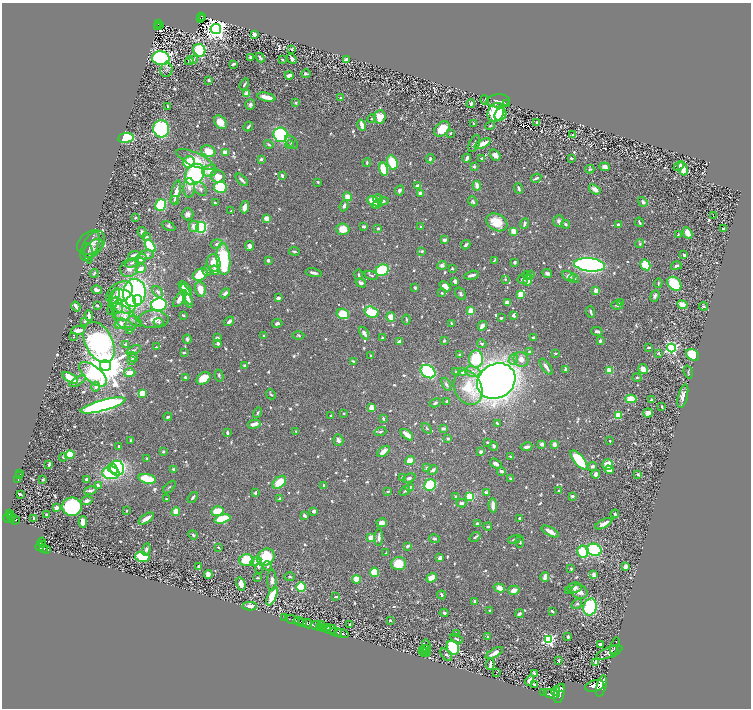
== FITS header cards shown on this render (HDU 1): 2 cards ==
NAXIS1  =                 1498
NAXIS2  =                 1412

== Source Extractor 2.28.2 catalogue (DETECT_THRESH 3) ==
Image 1498 x 1412 px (HDU 1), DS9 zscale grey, zoomed out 1/2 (1 PNG px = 2 x 2 image px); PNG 753 x 710 px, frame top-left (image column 2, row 1411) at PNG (2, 3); each listed source drawn as its Kron ellipse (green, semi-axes under 4 px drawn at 4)
Background 0.453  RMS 0.0095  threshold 0.0286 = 3 sigma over >= 5 px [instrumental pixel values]
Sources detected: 1065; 76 cannot appear on this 1/2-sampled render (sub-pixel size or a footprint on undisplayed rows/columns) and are neither listed nor drawn; of the other 989, the 500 brightest by FLUX_AUTO listed and drawn (489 fainter detections omitted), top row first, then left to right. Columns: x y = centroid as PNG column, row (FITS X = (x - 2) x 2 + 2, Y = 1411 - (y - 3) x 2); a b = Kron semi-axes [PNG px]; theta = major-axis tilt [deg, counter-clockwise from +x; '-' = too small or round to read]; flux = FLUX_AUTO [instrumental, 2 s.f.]
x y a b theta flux
202 16 4 2 - 62
200 18 2 1 - 7.5
202 18 2 1 - 14
159 24 4 2 - 68
159 25 2 1 - 20
157 26 2 1 - 9
216 29 5 5 - 1900
254 34 4 3 - 14
292 49 3 2 - 3.9
199 50 6 5 - 160
251 57 4 3 - 4.4
161 58 9 7 -6 540
260 58 5 2 - 4.1
194 59 4 3 - 2.9
282 59 3 2 - 3.3
292 59 6 3 -48 9.3
346 60 3 3 - 18
189 61 4 4 - 4.4
233 64 4 2 - 6.9
166 70 7 6 - 5.2
306 74 5 2 - 4.8
289 75 4 3 - 11
209 80 2 2 - 6.1
244 84 6 2 60 3.9
247 93 4 3 - 15
266 97 9 3 -12 24
341 98 3 3 - 7.3
485 100 4 3 - 2.4
498 101 11 6 5 6.5
296 103 3 3 - 2.6
506 103 3 2 - 6.6
471 104 4 2 - 8.5
250 105 5 5 - 5.6
168 106 3 2 - 4.2
496 112 10 8 62 110
500 115 7 5 54 72
380 117 7 6 - 39
371 119 4 3 - 2.7
220 122 7 5 -51 22
537 122 4 3 - 2.4
473 123 3 2 - 3.5
362 125 6 3 -77 19
490 126 5 3 - 2.9
248 127 5 3 - 3.9
161 129 8 8 - 300
442 129 9 6 40 41
450 133 2 2 - 3
573 134 3 3 - 2.9
281 135 7 7 - 250
126 138 8 5 6 150
291 142 8 4 -44 4.6
474 143 9 5 66 5.6
269 144 5 2 - 3.7
290 144 4 3 - 2.3
483 144 8 3 26 30
208 151 7 5 -21 31
225 152 3 3 - 26
495 155 6 4 -52 13
467 158 4 2 - 8.5
481 158 2 2 - 3.4
571 158 3 2 - 4.1
261 159 2 2 - 16
430 159 4 3 - 5.6
196 160 21 6 -24 41
189 162 6 5 - 51
367 162 4 2 - 2.8
392 163 7 5 -68 60
679 166 5 2 - 3
474 167 2 2 - 16
604 167 5 4 - 7.3
383 169 7 4 -76 80
590 169 4 4 - 3
683 169 7 4 -74 30
209 171 7 5 13 21
195 174 11 9 54 290
218 176 7 6 - 29
282 176 3 2 - 5.4
536 178 5 2 - 4.3
242 180 7 2 -45 7.2
318 182 3 2 - 3.4
418 186 4 3 - 12
477 186 5 3 - 18
220 187 6 6 - 120
189 188 10 5 89 13
519 188 5 2 - 5.2
200 189 8 5 -48 6.5
595 189 6 3 -35 19
400 190 5 4 - 5
176 192 12 4 77 18
421 193 3 3 - 14
348 197 5 4 - 20
378 199 5 4 - 12
175 200 4 3 - 4.4
374 201 7 4 -24 46
383 201 6 3 8 6.3
473 201 5 3 - 3.9
643 202 5 3 - 6.4
215 203 3 2 - 3.1
161 205 6 5 - 130
377 205 5 3 - 18
344 206 6 3 70 7.1
245 207 6 4 77 23
231 211 2 2 - 2.5
188 214 6 6 - 7.8
714 215 2 2 - 23
135 218 3 2 - 2.6
267 218 3 3 - 30
558 221 6 5 - 5.4
497 222 11 8 -30 48
639 222 4 2 - 3.3
525 224 5 3 - 5.9
566 224 4 3 - 4.7
618 224 3 2 - 4
169 226 7 3 -26 2.8
194 226 6 4 -84 19
201 227 5 5 - 150
364 227 4 3 - 6.7
421 227 3 2 - 3.2
378 228 3 2 - 3.5
343 229 6 5 - 30
723 229 3 2 - 5.4
513 231 4 3 - 20
142 232 5 4 - 6.1
687 233 6 4 -63 18
678 234 4 3 - 2.7
147 237 4 3 - 2.7
444 240 2 2 - 22
91 242 15 11 33 16
217 244 6 4 18 5.8
640 244 4 3 - 2.9
466 245 5 3 - 3.9
90 246 16 7 65 13
150 246 7 4 -52 120
249 246 5 4 - 7
93 248 11 7 42 11
294 251 5 2 - 2.9
422 251 3 3 - 2.9
89 253 10 4 -87 4.8
146 255 7 4 10 9.5
684 255 2 2 - 7
134 256 6 3 21 15
141 259 6 4 21 9.6
223 259 16 7 -85 130
268 260 3 3 - 4.1
494 260 4 2 - 2.5
515 262 3 2 - 7.3
132 263 7 4 20 4.9
214 263 8 7 - 33
442 265 5 4 - 7
589 265 15 6 -7 580
645 265 5 4 - 56
676 266 5 3 - 4.8
129 268 9 8 - 13
141 268 5 4 - 16
452 268 3 3 - 2.4
215 270 5 4 - 13
382 270 7 5 24 160
207 271 5 4 - 3.7
94 273 4 3 - 3.1
314 273 8 3 -11 7.1
547 273 5 3 - 5.6
200 275 8 5 28 73
359 275 5 3 - 3.9
371 275 7 3 -17 3.6
472 275 7 3 14 7.8
527 275 4 3 - 2.5
531 275 4 4 - 2.9
569 276 7 4 -29 10
574 278 5 3 - 2.8
505 279 3 3 - 2.5
523 279 5 5 - 5.9
527 280 6 4 70 27
455 281 4 3 - 10
361 283 5 4 - 6.7
658 283 5 2 - 2.4
674 284 8 6 -45 94
445 286 6 4 -41 17
185 288 8 4 -46 14
415 288 3 3 - 5.2
200 289 7 5 -76 25
97 290 5 3 - 9.7
596 290 4 3 - 13
158 292 6 4 -52 6.1
119 293 14 9 32 35
134 293 14 11 82 490
225 293 6 3 45 8.7
442 293 3 3 - 3.4
186 294 11 4 -66 17
461 294 7 4 -57 5.6
521 294 4 4 - 34
655 296 6 4 69 5.3
278 298 3 3 - 7.4
180 299 10 4 55 21
138 300 5 4 - 48
114 301 14 3 72 5.4
123 301 14 11 -32 50
188 301 7 4 -74 13
507 303 4 3 - 18
620 303 2 2 - 16
159 305 8 6 13 320
617 305 6 3 -6 3.4
682 305 5 4 - 21
97 306 3 2 - 4.3
117 306 8 6 -79 12
704 306 4 3 - 2.8
76 307 5 2 - 12
122 310 11 8 -69 20
471 311 3 3 - 38
371 312 7 5 -17 110
591 312 6 2 -71 3.8
343 314 6 5 - 65
89 315 5 2 - 8.3
183 315 4 2 - 2.3
513 316 4 3 - 3.9
125 317 15 9 -52 26
391 317 5 4 - 21
501 318 3 2 - 4.6
154 319 15 9 1 23
406 319 5 2 - 2.7
85 321 2 2 - 3.2
135 321 7 4 -32 4.7
229 321 5 3 - 11
158 322 5 4 - 3.1
277 323 5 4 - 6
451 323 4 3 - 3.1
120 324 6 4 30 11
482 326 5 3 - 16
78 330 7 3 4 21
130 330 3 2 - 2.8
597 331 6 3 -13 5.2
364 333 7 3 -60 8.7
264 336 3 3 - 4.4
298 336 6 4 1 3.3
74 337 2 2 - 4.1
383 337 3 2 - 2.5
533 337 3 3 - 4.3
217 338 4 3 - 4.2
187 339 5 4 - 4.7
444 341 3 3 - 3.3
600 341 4 3 - 5.4
99 342 22 13 -63 660
399 342 4 3 - 12
218 343 3 3 - 6.1
125 344 2 2 - 5.9
482 344 5 3 - 3.4
156 347 3 2 - 2.5
648 348 3 2 - 3.1
671 348 4 4 - 410
134 350 8 3 25 3.1
529 351 3 3 - 2.7
184 353 4 2 - 3
555 353 4 3 - 2.7
659 353 3 3 - 2.3
459 355 3 2 - 5
693 355 7 5 -35 91
371 356 2 2 - 4.9
133 357 5 3 - 3.9
476 359 9 7 85 100
513 359 5 4 - 4.7
521 359 7 7 - 15
131 360 3 3 - 5.3
353 361 3 2 - 2.8
105 366 5 5 - 8600
245 366 3 3 - 4.4
546 367 9 3 -54 7.8
566 369 3 3 - 7.2
643 369 5 4 - 17
609 370 3 3 - 65
456 371 3 2 - 2.6
473 371 7 5 -7 8.4
428 372 8 6 -35 250
462 372 4 3 - 11
688 372 7 3 -74 2.7
130 373 6 4 3 30
93 374 16 8 -39 180
219 375 6 3 -78 3.8
185 377 3 3 - 4.3
637 377 4 3 - 3.6
70 378 8 4 -30 47
203 378 7 5 37 36
78 381 9 3 31 3.6
496 381 20 17 31 2300
446 384 7 3 -66 6
96 387 5 4 - 7.3
468 388 18 13 -66 56
142 393 4 3 - 27
271 394 5 3 - 3
683 396 12 4 76 12
631 399 5 4 - 49
651 399 2 2 - 4
446 401 2 2 - 2.4
435 403 6 3 25 4.5
103 405 23 5 15 770
372 407 3 3 - 55
662 407 3 2 - 3.1
257 413 5 3 - 3.9
344 413 2 2 - 2.4
648 413 5 4 - 11
331 415 2 2 - 3.8
618 416 3 3 - 65
168 417 4 3 - 4.1
383 419 4 3 - 4.4
497 423 3 2 - 3.6
254 424 6 3 14 14
427 428 6 3 -49 2.5
443 428 4 2 - 6.4
296 431 3 2 - 2.4
380 432 6 2 16 2.9
227 433 4 3 - 4.5
407 435 7 3 -40 15
448 439 3 3 - 3.3
130 440 4 2 - 3.2
338 440 6 5 - 7.2
609 441 2 2 - 3.4
487 442 3 2 - 3
542 444 3 3 - 7.5
555 444 3 2 - 21
494 446 4 3 - 6.5
119 447 3 3 - 4.1
526 447 6 3 10 7.7
383 451 7 4 40 14
163 452 3 2 - 3.9
481 452 3 3 - 5.4
70 455 4 4 - 66
63 457 4 3 - 4.3
511 457 3 3 - 3.7
147 458 3 2 - 2.6
410 460 5 4 - 24
579 460 11 5 -50 120
49 464 3 2 - 5.2
496 464 6 4 -33 9.7
608 465 5 5 - 37
592 466 5 3 - 5.9
117 468 7 7 - 240
427 468 3 3 - 7.5
113 469 5 3 - 93
173 469 3 3 - 3.3
433 470 6 3 43 6
609 470 5 3 - 17
501 471 4 3 - 6
20 473 4 1 - 41
111 473 8 6 -3 140
596 474 4 3 - 9.9
638 475 4 3 - 2.6
19 476 3 1 - 35
402 477 4 3 - 2.8
409 478 7 4 20 5.2
510 478 3 3 - 2.6
86 479 3 3 - 4.4
147 479 9 4 -13 53
18 480 2 2 - 190
43 480 3 2 - 3.4
279 482 8 5 42 44
323 485 3 3 - 4.2
430 485 6 5 - 140
99 486 4 3 - 13
169 487 8 3 45 2.5
410 487 4 4 - 5.4
90 491 6 3 11 7.1
388 491 3 2 - 3.3
405 491 6 2 38 2.8
559 491 4 3 - 3.4
255 493 3 3 - 4.2
487 493 4 3 - 6.5
20 494 4 2 - 6.4
470 496 4 4 - 71
572 496 3 2 - 4.3
193 497 6 3 52 5.1
456 497 3 3 - 6.6
280 498 4 2 - 4.1
166 499 2 2 - 2.6
87 501 6 4 19 8.8
461 503 5 3 - 6.2
493 505 7 3 -89 18
72 507 10 9 - 210
56 508 3 3 - 11
126 511 2 2 - 2.3
217 511 6 5 - 48
314 511 3 3 - 7.7
176 512 4 3 - 30
10 513 3 3 - 180
46 514 3 2 - 2.7
615 514 4 3 - 3.8
10 515 4 2 - 150
305 516 4 2 - 6.6
8 517 5 3 - 160
12 517 3 2 - 33
34 518 2 2 - 3.9
520 518 3 3 - 4.3
12 519 2 1 - 57
146 519 8 3 34 18
222 519 8 4 16 110
15 520 5 2 - 99
83 522 6 4 87 24
382 523 5 4 - 11
478 524 3 3 - 11
604 524 9 3 27 14
488 527 4 3 - 3
550 531 9 3 -29 19
193 535 5 3 - 4.6
379 537 8 3 89 8.2
475 537 6 3 40 3.4
371 538 3 3 - 32
434 539 5 3 - 3.6
514 540 6 3 10 4.2
520 541 6 3 -82 4.4
42 543 5 2 - 180
42 545 4 2 - 170
407 546 4 3 - 4.6
40 547 4 3 - 230
218 547 3 2 - 2.5
44 548 3 2 - 110
47 549 4 2 - 97
146 549 6 4 72 4.6
594 550 7 6 - 150
583 552 6 5 - 100
386 553 4 2 - 2.8
142 557 7 5 -15 130
266 557 9 8 - 98
440 558 3 2 - 14
246 560 7 5 13 59
256 561 6 4 33 11
399 563 7 6 - 44
198 566 3 2 - 5
258 566 8 4 -72 5.7
267 566 5 3 - 3.8
626 567 4 3 - 12
571 569 3 2 - 4.2
375 572 5 4 - 79
208 574 4 4 - 12
594 575 4 3 - 13
290 577 5 3 - 2.3
545 577 5 3 - 16
257 578 4 2 - 2.6
432 578 6 3 38 32
356 579 4 4 - 24
272 580 10 4 -90 9.6
241 584 7 4 -76 19
301 587 5 4 - 91
499 588 6 4 -17 17
575 588 7 5 10 9.8
514 590 5 4 - 15
569 590 4 3 - 2.6
580 592 8 7 - 16
441 595 4 3 - 5.3
272 596 10 4 66 65
336 597 3 2 - 3.3
475 601 3 3 - 7.5
577 604 6 4 31 4.1
250 606 7 3 2 12
590 607 8 6 76 200
490 611 3 3 - 3.3
552 611 3 2 - 4.5
444 613 4 3 - 3.6
519 614 4 3 - 7.8
284 617 3 1 - 28
292 619 7 2 -19 190
390 620 3 3 - 3.9
299 621 5 2 - 460
303 622 3 2 - 220
308 624 5 3 - 330
350 624 2 2 - 12
316 625 5 3 - 460
322 625 3 1 - 84
319 627 2 2 - 97
324 628 4 3 - 340
328 628 4 1 - 200
331 629 5 2 - 200
336 632 6 2 -15 550
342 634 6 3 -18 710
456 634 3 2 - 3.7
488 637 3 2 - 4.8
568 637 3 2 - 4
456 639 7 3 -25 4
548 639 4 4 - 370
600 644 3 3 - 3.6
615 646 9 1 74 340
426 647 8 4 -78 8
453 647 7 6 - 190
425 649 4 3 - 2.9
614 649 3 1 - 180
423 651 3 2 - 3.1
425 652 6 3 1 7.7
609 652 14 5 21 50
494 653 10 3 29 14
446 655 7 3 -49 6.4
558 661 2 2 - 4.1
595 662 3 2 - 6.7
490 664 6 2 82 9.9
497 672 2 1 - 2.9
534 674 4 2 - 3.3
530 680 5 3 - 17
534 684 3 3 - 3.2
595 686 10 5 16 2600
601 686 11 4 74 2900
560 688 4 2 - 250
555 691 5 2 - 590
544 693 2 1 - 53
559 693 10 5 79 1700
552 694 8 4 -12 1700
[489 fainter detections neither listed nor drawn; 76 sub-pixel or undisplayed-footprint detections neither listed nor drawn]